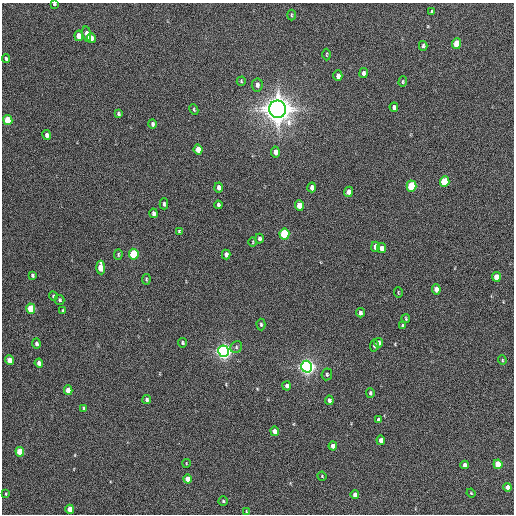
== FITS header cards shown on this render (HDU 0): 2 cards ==
NAXIS1  =                  512 / Axis length
NAXIS2  =                  512 / Axis length

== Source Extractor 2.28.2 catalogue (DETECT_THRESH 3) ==
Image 512 x 512 px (HDU 0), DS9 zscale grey, 1 PNG px = 1 image px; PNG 516 x 516 px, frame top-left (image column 1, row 512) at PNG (2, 3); each listed source drawn as its Kron ellipse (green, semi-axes under 4 px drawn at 4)
Background 219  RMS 14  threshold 43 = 3 sigma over >= 5 px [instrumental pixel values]
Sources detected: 90; all 90 listed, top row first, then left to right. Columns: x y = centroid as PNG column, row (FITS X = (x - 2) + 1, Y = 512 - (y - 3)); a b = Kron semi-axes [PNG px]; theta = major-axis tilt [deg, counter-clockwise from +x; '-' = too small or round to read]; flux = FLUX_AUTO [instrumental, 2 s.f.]
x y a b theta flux
54 4 3 3 - 1.2e+03
432 12 4 3 - 1.5e+03
291 15 5 3 - 1.1e+03
87 34 8 4 -80 7.1e+03
79 36 5 4 - 9.5e+03
91 38 5 4 - 5.3e+03
457 44 5 4 - 2.8e+04
423 46 5 3 - 1.7e+03
326 54 6 3 89 9.2e+02
6 59 4 3 - 1.5e+03
363 73 5 4 - 3.0e+03
338 76 5 4 - 4.4e+03
241 81 4 4 - 1.0e+03
403 82 5 4 - 1.2e+03
257 85 6 5 - 3.1e+03
394 107 4 4 - 2.8e+03
278 109 8 8 - 1.6e+06
194 110 5 3 - 1.0e+03
118 114 4 3 - 1.5e+03
8 120 5 4 - 2.8e+04
152 124 4 3 - 1.9e+03
47 135 5 4 - 3.0e+03
198 149 5 4 - 1.1e+04
275 152 5 4 - 5.8e+03
445 182 5 5 - 3.9e+04
411 186 5 5 - 5.7e+04
219 187 5 4 - 3.7e+03
312 187 5 4 - 3.5e+03
349 192 5 4 - 4.5e+03
164 204 5 3 - 2.0e+03
218 205 4 3 - 1.9e+03
299 205 5 4 - 1.4e+04
153 213 5 3 - 2.7e+03
179 232 4 3 - 1.4e+03
284 234 5 5 - 6.2e+04
259 239 5 3 - 2.5e+03
253 242 5 3 - 8.9e+02
375 247 5 4 - 6.1e+03
381 248 5 4 - 6.3e+03
118 254 5 4 - 1.3e+03
134 254 5 5 - 6.3e+04
226 255 5 4 - 4.3e+03
101 268 7 4 -86 1.9e+04
32 275 4 3 - 1.6e+03
496 277 5 4 - 1.2e+04
146 279 5 3 - 1.2e+03
436 289 5 4 - 7.8e+03
398 292 5 3 - 8.0e+02
53 296 4 3 - 1.4e+03
59 300 5 5 - 1.6e+03
31 309 5 4 - 3.2e+04
63 311 4 3 - 1.4e+03
360 313 4 4 - 2.6e+03
406 318 4 3 - 9.7e+02
261 324 6 4 -88 1.6e+03
403 326 3 3 - 1.4e+03
36 343 5 4 - 2.6e+03
183 343 5 4 - 1.4e+03
378 343 4 4 - 3.8e+03
374 346 6 4 79 1.7e+03
236 347 6 5 - 2.1e+03
223 351 6 5 - 4.7e+05
9 360 5 4 - 1.1e+04
502 360 4 4 - 1.2e+03
39 363 4 4 - 5.8e+03
307 367 6 5 - 5.3e+05
327 374 6 5 - 1.5e+03
287 386 4 4 - 2.8e+03
68 390 5 4 - 1.2e+04
370 393 5 3 - 1.7e+03
147 399 4 4 - 2.3e+03
329 400 5 4 - 3.1e+03
83 408 4 3 - 1.7e+03
378 420 4 3 - 1.7e+03
275 431 5 4 - 6.6e+03
381 440 4 4 - 4.6e+03
333 446 4 4 - 5.8e+03
20 452 5 4 - 2.5e+04
186 463 4 2 - 6.1e+02
498 464 5 4 - 3.1e+04
465 465 4 4 - 4.4e+03
322 476 4 4 - 8.8e+02
188 479 4 4 - 1.0e+04
508 487 4 4 - 7.2e+03
471 493 4 3 - 8.0e+02
6 494 3 3 - 8.8e+02
355 495 4 4 - 5.8e+03
223 501 4 4 - 1.4e+03
70 509 4 4 - 1.2e+04
246 511 4 3 - 7.2e+02
At the frame edge (FLAGS 8, measured only in part): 1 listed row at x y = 54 4